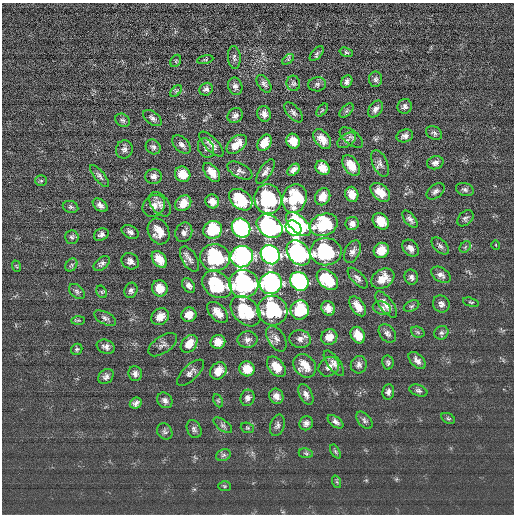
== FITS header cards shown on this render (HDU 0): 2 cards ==
NAXIS1  =                  512 / length of data axis 1
NAXIS2  =                  512 / length of data axis 2

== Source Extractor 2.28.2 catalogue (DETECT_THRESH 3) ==
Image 512 x 512 px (HDU 0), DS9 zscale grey, 1 PNG px = 1 image px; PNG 516 x 516 px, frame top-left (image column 1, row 512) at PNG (2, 3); each listed source drawn as its Kron ellipse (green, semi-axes under 4 px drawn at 4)
Background -2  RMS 15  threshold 46.3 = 3 sigma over >= 5 px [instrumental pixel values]
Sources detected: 170; all 170 listed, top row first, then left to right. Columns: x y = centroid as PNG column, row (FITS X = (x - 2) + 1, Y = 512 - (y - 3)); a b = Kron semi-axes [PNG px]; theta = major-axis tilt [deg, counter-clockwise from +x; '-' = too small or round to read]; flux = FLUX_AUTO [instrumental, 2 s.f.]
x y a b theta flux
346 52 7 4 -18 1600
317 54 9 5 49 2200
234 57 11 6 -87 3200
288 59 7 4 38 1400
205 60 8 3 10 1200
176 61 6 5 - 1300
375 79 8 6 -90 2800
347 82 7 5 56 3800
293 83 8 6 -82 2600
264 84 10 6 -55 3300
317 84 9 7 6 2800
235 86 9 7 -69 3800
206 89 7 6 - 3200
176 91 7 4 44 1800
405 106 7 7 - 3300
375 109 9 6 53 4600
322 110 7 4 53 1300
346 111 9 5 46 2600
293 112 12 6 -49 3500
264 114 8 6 -76 5400
235 116 8 6 42 4000
152 118 10 6 -37 3900
123 120 8 6 -33 2600
434 133 8 6 -32 2700
405 136 8 6 15 4300
351 137 14 7 -38 3900
322 139 11 7 -51 11000
347 140 10 6 33 3900
293 141 7 6 - 15000
264 143 9 6 56 14000
182 144 11 7 -44 4600
211 144 16 6 -46 7600
237 144 12 7 41 13000
153 147 8 7 - 3100
206 148 10 7 -62 3800
124 149 9 8 - 4000
380 163 14 7 -66 5100
435 163 8 6 14 4600
351 166 11 7 -55 14000
323 168 8 6 -45 12000
294 170 7 5 45 4600
240 171 14 7 -28 4400
265 171 14 6 57 4400
212 172 11 6 -51 11000
183 174 8 7 - 15000
100 176 14 5 -51 3700
154 176 8 7 - 4300
41 181 6 5 - 1800
465 189 9 6 -19 2900
435 191 10 6 39 3600
380 192 11 7 -42 14000
352 194 8 6 -70 11000
323 197 9 7 58 12000
295 198 14 12 73 69000
268 199 15 13 -75 99000
241 200 13 9 -38 58000
212 201 7 6 - 8700
183 203 9 7 43 11000
160 204 14 8 -52 5500
100 205 8 5 -38 4600
154 206 12 10 43 7900
70 207 8 6 -16 2200
465 218 9 6 45 2800
410 219 10 5 -52 3800
381 221 9 7 -45 17000
298 224 15 8 -43 190000
352 224 7 6 - 5400
324 225 14 10 21 69000
270 226 14 10 -34 400000
241 228 10 9 - 270000
294 228 8 7 - 72000
213 230 9 8 - 54000
159 231 13 10 -64 13000
130 232 9 6 -27 3900
184 232 10 8 68 4700
101 235 8 6 29 3300
72 237 7 6 - 2300
496 245 5 3 - 760
440 246 10 6 -44 3100
465 247 6 5 - 1800
411 248 9 7 -49 5700
381 250 8 7 - 15000
326 252 15 13 -1 100000
352 252 12 7 65 5300
299 253 14 10 -51 400000
270 255 10 9 - 580000
215 257 15 13 -6 100000
242 257 11 10 - 390000
159 259 9 6 -51 14000
190 259 14 7 -60 4700
130 261 9 7 -35 5100
102 264 9 6 38 3200
71 265 7 5 55 2300
16 266 6 3 -70 1100
441 275 11 7 -34 4700
411 277 7 6 - 3700
358 278 13 6 -46 4300
327 279 12 8 -42 56000
383 279 12 9 31 14000
299 281 10 8 -49 280000
271 283 11 10 - 400000
244 284 15 14 - 260000
217 285 16 12 -37 69000
189 286 8 5 -53 4600
160 288 8 7 - 15000
131 290 8 6 69 3300
77 291 9 6 -41 2800
102 292 6 5 - 2100
471 302 8 4 -15 1600
386 304 15 6 -52 8400
441 304 9 8 - 4500
358 306 11 6 -55 12000
411 306 8 5 26 2000
328 308 7 6 - 8200
382 308 9 6 -18 3800
300 310 10 9 - 56000
246 311 17 12 -46 68000
272 311 15 14 - 99000
218 312 13 7 -45 12000
189 315 7 7 - 10000
160 317 9 7 37 11000
105 318 12 6 -27 3500
78 320 7 4 2 1700
418 332 7 5 -22 1800
387 333 10 7 -50 4100
441 333 7 6 - 2900
358 335 9 6 -58 16000
329 337 8 7 - 12000
276 339 14 8 -59 6000
300 339 11 9 -8 6000
247 340 10 8 4 5000
218 342 7 7 - 11000
189 344 10 7 50 14000
163 345 16 8 34 4700
106 347 9 6 -20 4400
77 349 6 5 - 1800
417 360 10 6 -45 5100
334 363 15 6 -54 5600
388 363 7 5 -80 2300
359 365 9 8 - 4600
305 366 13 10 -49 14000
276 367 11 7 -50 16000
329 367 11 9 35 7100
247 369 8 7 - 16000
218 371 9 7 48 13000
190 373 17 7 43 5200
135 374 7 6 - 4100
106 377 8 6 43 3800
418 391 9 5 -20 2700
388 392 8 6 82 3800
306 394 11 6 -63 4900
276 396 8 7 - 6200
247 398 8 7 - 4000
165 400 8 7 - 3900
218 401 7 4 -65 1400
136 403 6 5 - 3600
448 418 7 5 -28 1700
364 420 10 6 -49 2900
335 422 9 5 -36 3800
306 423 7 6 - 4200
223 425 11 5 -37 2600
277 425 11 7 72 3500
247 428 7 5 -20 1700
194 429 9 7 -64 3200
165 432 8 7 - 2800
335 451 7 4 -59 1700
306 453 7 5 -10 1800
223 455 8 5 22 2400
337 482 6 4 -71 1400
224 486 6 5 - 1400